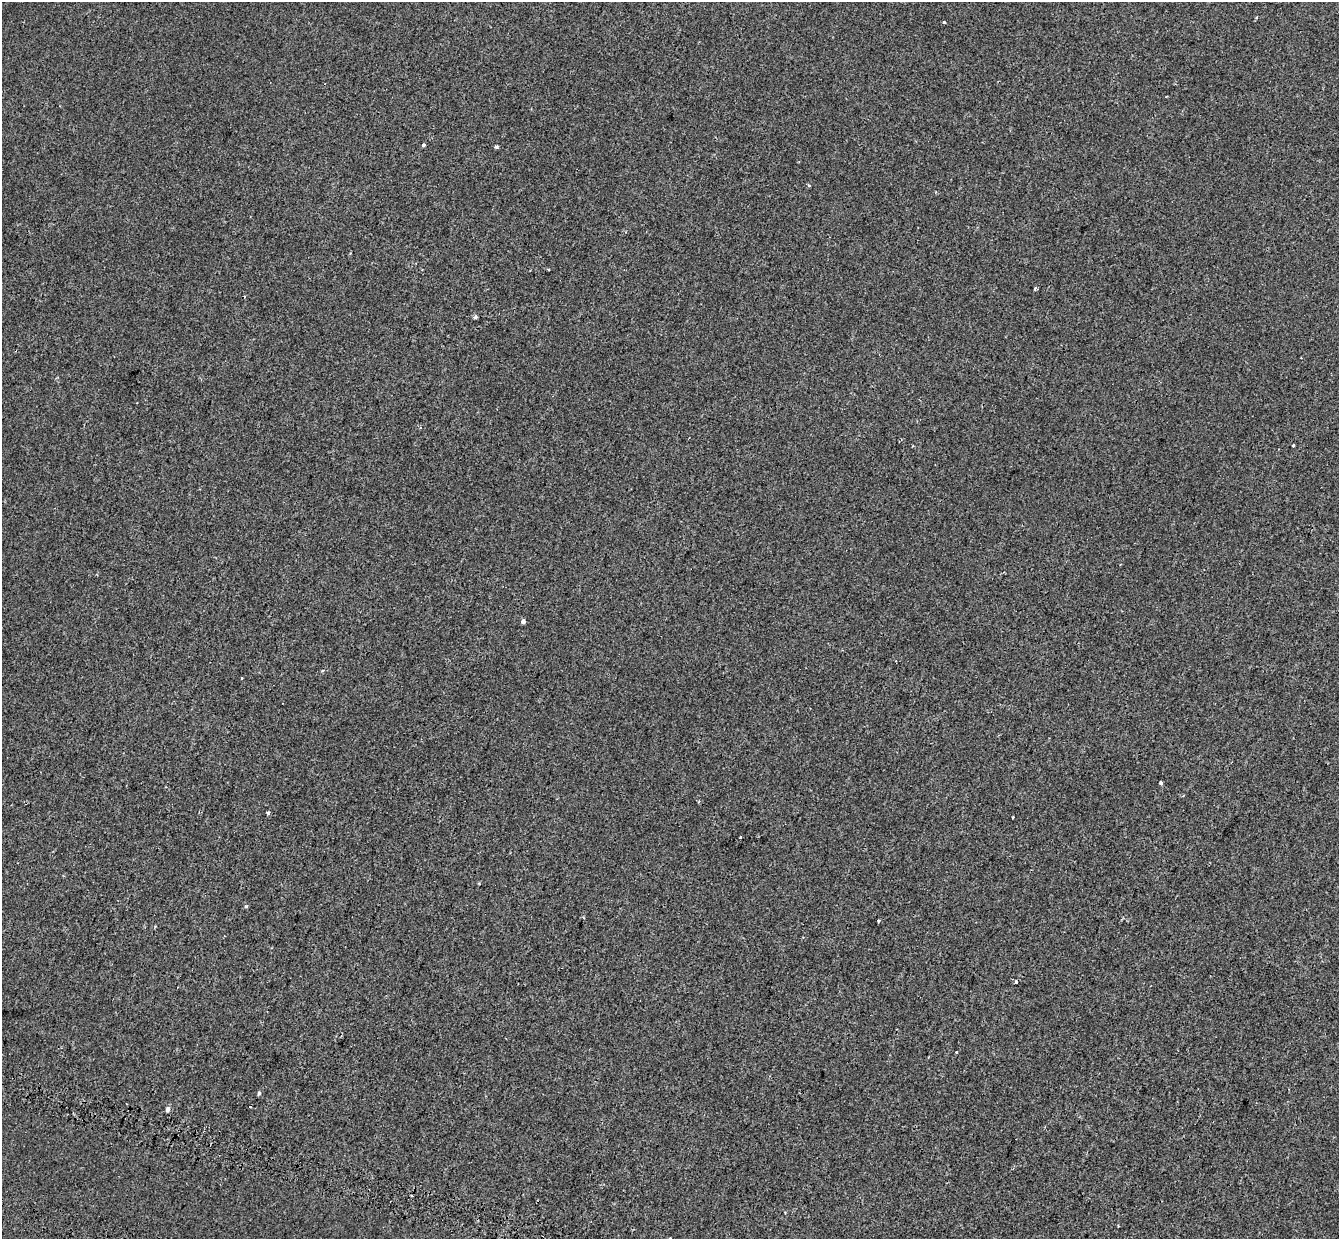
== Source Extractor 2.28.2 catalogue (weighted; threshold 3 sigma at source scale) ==
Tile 7 of 4 x 4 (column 3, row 2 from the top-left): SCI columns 2831-4167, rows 2885-4121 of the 5669 x 5827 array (HDU 1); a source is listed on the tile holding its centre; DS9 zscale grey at full resolution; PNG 1341 x 1241 px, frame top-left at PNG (2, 2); no overlay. Shown black and unused: <1% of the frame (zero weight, under 2 of 3 exposures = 11% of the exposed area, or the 3 px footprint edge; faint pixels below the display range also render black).
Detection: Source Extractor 2.28.2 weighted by HDU 2 'WHT'; one run over the whole footprint, this tile lists its part. Background -4.08e-05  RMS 0.0032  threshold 0.0146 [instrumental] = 3 sigma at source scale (4.5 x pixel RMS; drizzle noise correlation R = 1.50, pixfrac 1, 0.0396/0.0396 arcsec/px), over >= 5 px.
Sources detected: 26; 2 cosmic-ray / hot-pixel residue — not listed; the other 24 listed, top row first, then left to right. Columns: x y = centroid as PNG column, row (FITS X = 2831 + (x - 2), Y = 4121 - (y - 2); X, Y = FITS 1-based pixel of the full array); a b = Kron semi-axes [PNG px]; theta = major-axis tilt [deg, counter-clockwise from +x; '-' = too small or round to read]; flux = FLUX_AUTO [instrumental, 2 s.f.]
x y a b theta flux
944 22 3 3 - 0.54
424 145 3 3 - 1.2
496 147 5 3 - 0.54
809 186 3 3 - 0.64
1035 288 4 3 - 0.75
475 317 4 4 - 0.85
420 428 3 3 - 0.54
1293 445 3 3 - 0.61
913 446 4 3 - 0.26
523 621 4 4 - 1
323 670 5 3 - 0.31
1161 783 3 3 - 2.1
268 812 3 3 - 0.78
1013 817 3 2 - 0.31
740 837 3 2 - 0.81
246 906 4 4 - 0.39
878 921 3 3 - 0.33
155 926 4 4 - 0.29
1016 982 4 3 - 0.47
956 1052 3 3 - 1.1
259 1093 6 4 79 0.51
250 1107 3 2 - 0.19
168 1109 6 5 - 1.1
670 1238 3 3 - 1.3
Isophote crosses this tile's border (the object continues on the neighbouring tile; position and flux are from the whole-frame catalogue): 1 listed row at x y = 670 1238